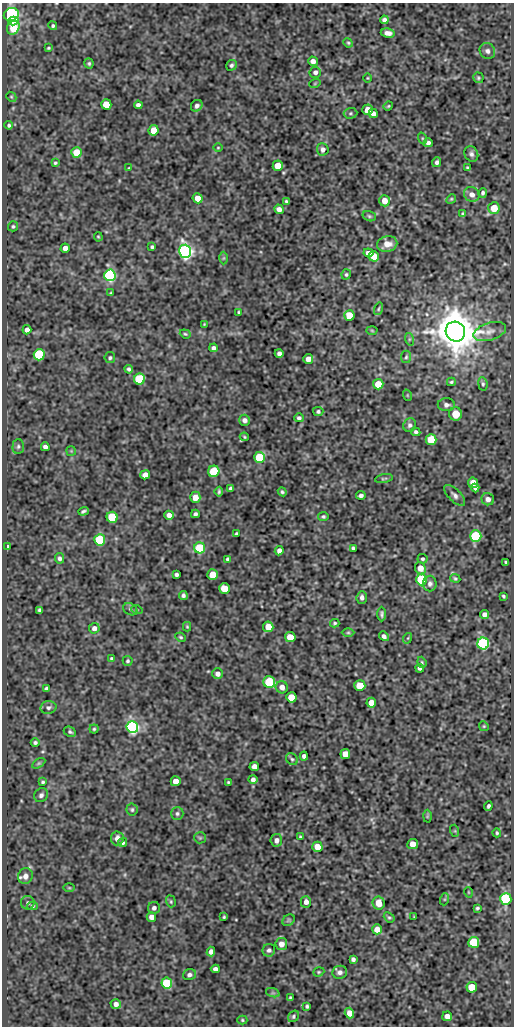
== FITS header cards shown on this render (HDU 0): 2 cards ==
NAXIS1  =                  512
NAXIS2  =                 1024

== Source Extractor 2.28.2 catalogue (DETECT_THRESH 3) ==
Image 512 x 1024 px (HDU 0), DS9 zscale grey, 1 PNG px = 1 image px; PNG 516 x 1028 px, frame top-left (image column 1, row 1024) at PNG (2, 3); each listed source drawn as its Kron ellipse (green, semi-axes under 4 px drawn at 4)
Background 139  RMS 0.66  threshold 1.99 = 3 sigma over >= 5 px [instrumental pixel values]
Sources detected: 224; all 224 listed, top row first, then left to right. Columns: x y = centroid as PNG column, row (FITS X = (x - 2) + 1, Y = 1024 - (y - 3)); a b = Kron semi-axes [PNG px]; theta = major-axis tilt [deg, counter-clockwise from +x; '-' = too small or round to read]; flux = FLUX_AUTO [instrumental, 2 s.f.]
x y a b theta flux
11 14 7 6 - 14000
384 20 4 4 - 150
13 21 5 4 - 1300
53 26 5 4 - 75
13 28 7 6 - 1300
388 33 7 4 -9 210
348 43 5 4 - 57
48 48 3 3 - 55
487 51 8 7 - 160
313 61 5 4 - 240
89 63 5 4 - 72
231 65 6 5 - 92
315 72 5 5 - 140
367 78 5 3 - 37
478 78 5 5 - 63
315 83 6 3 19 38
11 97 5 4 - 54
106 104 5 5 - 1000
138 105 4 4 - 160
197 106 6 5 - 150
388 106 5 4 - 48
368 110 5 5 - 670
350 113 7 5 3 83
373 114 5 4 - 230
9 125 4 4 - 84
154 130 5 5 - 700
422 138 6 3 -72 49
428 143 4 4 - 130
218 148 5 3 - 39
323 149 6 6 - 160
76 152 5 5 - 990
471 154 8 6 -59 140
437 162 5 4 - 120
55 163 4 3 - 58
278 166 5 5 - 760
129 168 4 3 - 34
468 168 4 3 - 64
483 193 5 4 - 94
472 194 8 7 - 270
198 198 5 5 - 560
451 199 5 4 - 52
286 201 4 3 - 59
384 201 6 5 - 370
494 208 6 6 - 790
279 209 5 4 - 210
463 214 4 3 - 62
369 216 7 5 -17 78
13 226 5 5 - 71
98 237 5 4 - 48
387 244 10 8 12 480
152 247 4 3 - 75
65 248 4 4 - 290
185 251 6 6 - 16000
368 253 5 4 - 310
374 256 5 5 - 760
223 258 6 4 89 57
346 274 5 4 - 67
110 275 6 5 - 8900
111 293 3 3 - 47
378 309 6 4 74 61
238 312 3 2 - 49
349 316 5 5 - 1300
204 324 2 2 - 29
27 330 4 4 - 220
372 330 5 3 - 41
490 331 17 8 17 310
455 332 10 9 - 140000
185 334 6 4 -21 62
409 339 6 4 -72 66
213 348 4 4 - 130
279 353 4 4 - 150
39 355 5 5 - 3900
406 357 6 5 - 74
110 358 5 5 - 74
308 359 5 5 - 320
129 369 4 4 - 95
139 379 5 5 - 3000
451 382 4 3 - 60
378 384 5 5 - 830
483 384 7 4 -81 80
407 395 6 3 -72 43
446 405 8 6 -1 170
318 411 5 4 - 78
456 414 6 6 - 630
299 418 5 4 - 110
244 420 5 5 - 190
410 425 7 6 - 130
416 432 5 4 - 92
244 437 5 3 - 48
431 440 5 5 - 1500
18 446 7 5 86 100
45 447 4 4 - 150
71 451 5 5 - 50
259 457 5 5 - 2300
214 471 6 5 - 1600
145 475 5 4 - 370
384 479 9 4 10 72
473 483 5 5 - 470
231 488 4 4 - 110
475 488 4 4 - 100
219 492 5 3 - 72
282 492 4 3 - 71
361 495 5 3 - 130
455 495 13 6 -45 180
195 497 5 5 - 400
488 499 6 6 - 200
83 511 5 3 - 86
195 514 4 4 - 110
169 515 5 4 - 250
112 517 5 5 - 2500
323 517 5 4 - 75
236 534 3 3 - 67
476 536 6 5 - 4300
100 540 5 5 - 3500
7 547 4 3 - 110
200 548 5 5 - 2700
353 548 4 3 - 84
279 551 5 4 - 180
60 558 5 4 - 120
228 559 4 4 - 110
422 559 5 4 - 76
506 562 3 3 - 58
420 568 6 5 - 500
176 574 4 3 - 97
213 575 5 5 - 880
455 578 5 4 - 65
421 580 6 5 - 3400
430 584 8 7 - 150
224 589 5 5 - 870
183 595 4 4 - 110
503 596 4 3 - 61
362 597 6 5 - 150
130 609 7 5 -30 98
40 610 4 4 - 110
137 610 6 3 -18 50
382 614 7 4 90 94
484 614 5 4 - 200
335 623 5 4 - 65
187 627 5 4 - 46
268 627 5 5 - 710
94 628 5 5 - 200
348 633 6 4 0 67
384 636 5 4 - 130
181 637 5 3 - 60
290 637 5 5 - 810
408 638 5 3 - 43
483 643 6 6 - 8700
111 658 4 4 - 58
128 661 5 5 - 70
422 662 6 4 -70 56
420 668 4 3 - 100
218 674 5 5 - 210
269 682 6 5 - 2600
360 686 5 5 - 1500
282 687 6 6 - 280
46 689 4 3 - 94
291 697 5 5 - 1200
371 703 5 5 - 500
48 707 8 6 12 130
484 726 5 4 - 51
132 727 6 6 - 11000
94 729 4 4 - 64
70 732 6 4 -28 78
35 743 4 4 - 87
345 754 5 5 - 560
304 756 4 4 - 140
292 759 6 5 - 80
39 763 7 4 31 67
254 766 5 4 - 260
253 779 4 4 - 150
176 781 5 5 - 410
43 782 4 4 - 67
228 782 3 3 - 52
41 795 7 6 - 150
488 806 5 3 - 89
132 810 6 5 - 77
177 813 6 6 - 91
427 816 6 4 88 49
455 831 6 4 -72 44
497 833 4 4 - 64
300 837 4 3 - 62
117 838 7 6 - 290
200 838 6 5 - 73
276 840 6 6 - 200
123 843 5 4 - 87
413 844 5 5 - 430
317 847 5 5 - 600
25 876 8 7 - 290
69 888 5 3 - 44
468 892 5 3 - 36
445 899 6 4 71 53
506 899 6 5 - 6400
171 901 6 4 -71 64
306 902 6 5 - 220
28 903 7 7 - 120
379 903 6 6 - 520
32 906 5 4 - 69
154 908 6 6 - 140
477 908 4 3 - 69
151 917 5 4 - 250
224 917 3 3 - 49
389 917 6 4 -39 69
414 917 4 2 - 29
288 920 7 5 36 64
377 929 5 5 - 540
474 942 5 5 - 3300
281 944 6 6 - 300
269 950 6 6 - 130
211 952 5 4 - 200
353 959 4 4 - 110
215 969 4 4 - 160
319 972 6 4 21 59
340 972 7 6 - 180
189 975 6 5 - 140
167 983 5 5 - 2800
472 987 5 5 - 1000
273 993 7 4 -18 90
290 998 4 3 - 56
116 1004 5 4 - 220
307 1006 4 3 - 79
349 1013 5 4 - 410
293 1016 6 5 - 77
447 1016 5 4 - 320
242 1020 5 4 - 57

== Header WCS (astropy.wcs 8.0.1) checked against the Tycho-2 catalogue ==
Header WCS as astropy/WCSLIB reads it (CRVAL/CRPIX/CD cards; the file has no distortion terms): RA---SIN/DEC--SIN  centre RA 05:37:14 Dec -04:02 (84.31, -4.03 deg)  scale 1 arcsec/px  FOV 8.5' x 17.1'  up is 0 deg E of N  parity normal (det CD < 0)
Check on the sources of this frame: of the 60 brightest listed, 5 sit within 1.5 arcsec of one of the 6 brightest Tycho-2 stars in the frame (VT <= 12.39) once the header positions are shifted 0.24 arcsec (0.03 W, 0.24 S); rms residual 0.46 arcsec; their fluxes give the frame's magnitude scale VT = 22.18 - 2.5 log10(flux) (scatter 0.32 mag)
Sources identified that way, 4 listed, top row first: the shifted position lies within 1.5 arcsec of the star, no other Tycho-2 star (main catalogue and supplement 1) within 3.0 arcsec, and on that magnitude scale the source's flux lands within +1.5 / -3 mag of the star's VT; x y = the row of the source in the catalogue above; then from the Tycho-2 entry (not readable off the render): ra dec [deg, ICRS J2000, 3 dp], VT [Tycho-2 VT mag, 2 dp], TYC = Tycho-2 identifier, HIP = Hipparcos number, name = IAU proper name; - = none
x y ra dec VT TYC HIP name
185 251 84.328 -3.960 11.00 4774-601-1 - -
110 275 84.349 -3.966 12.39 4774-606-1 - -
483 643 84.245 -4.069 12.33 4774-662-1 - -
132 727 84.342 -4.092 11.76 4774-664-1 - -